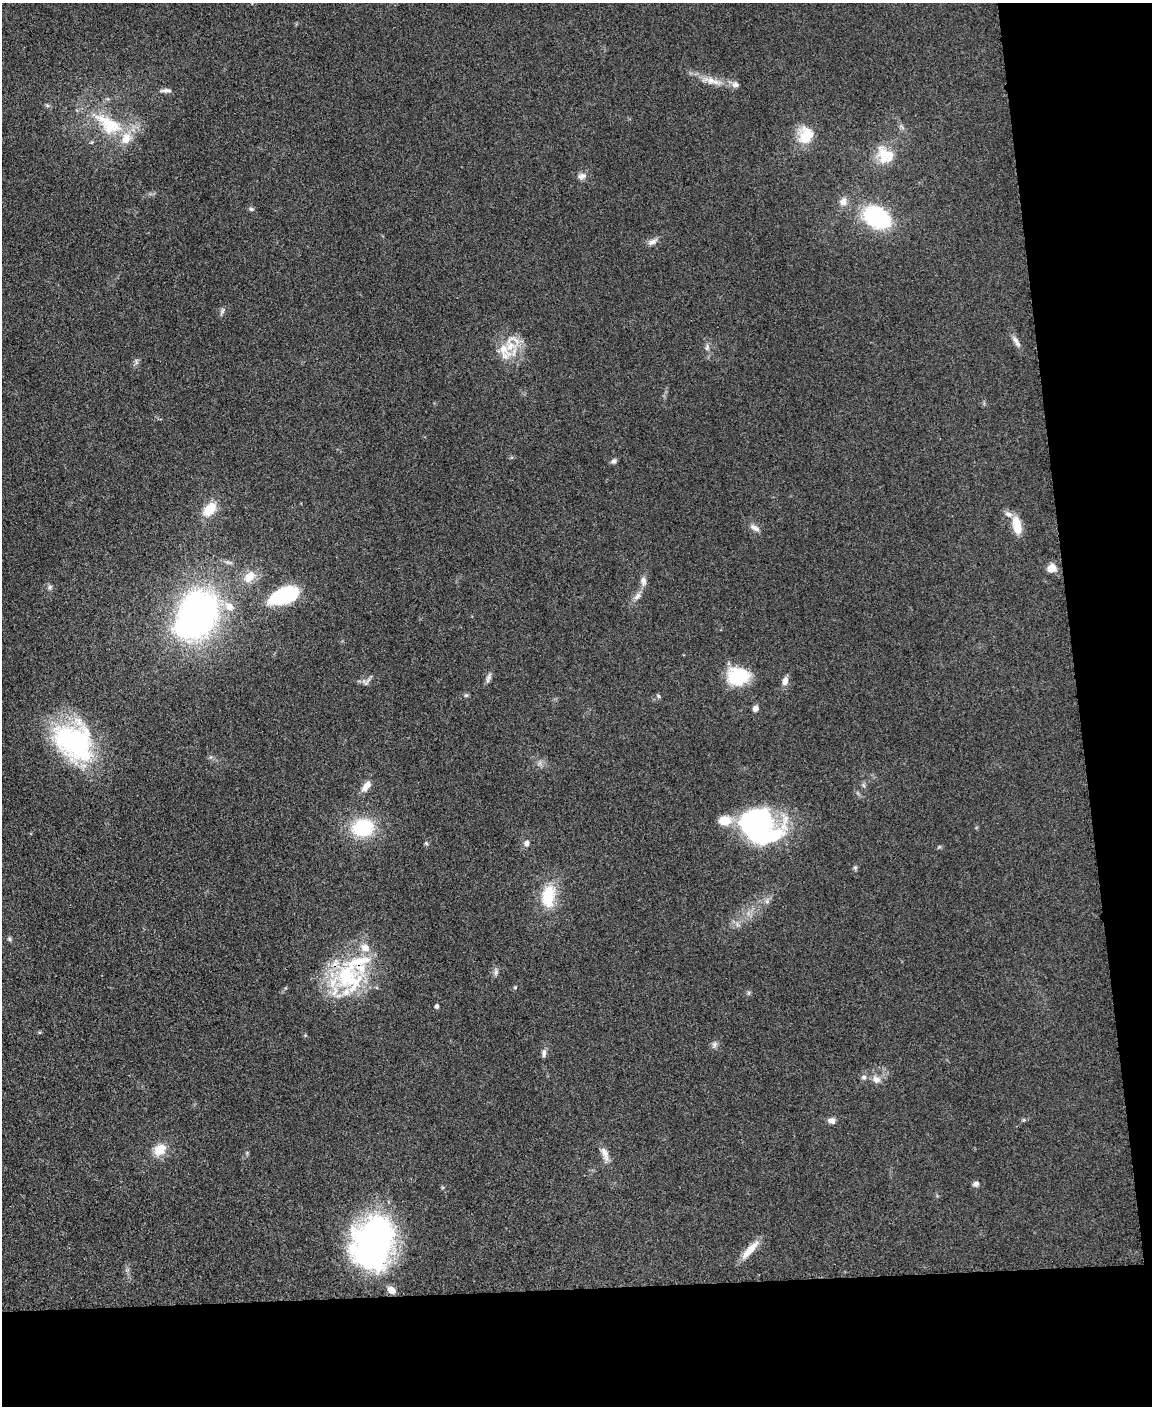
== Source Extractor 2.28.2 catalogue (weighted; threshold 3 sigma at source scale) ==
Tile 12 of 4 x 3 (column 4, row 3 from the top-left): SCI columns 3455-4604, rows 246-1649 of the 4611 x 4593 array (HDU 1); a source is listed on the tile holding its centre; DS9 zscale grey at full resolution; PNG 1154 x 1408 px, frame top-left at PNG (2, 3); no overlay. Shown black and unused: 15% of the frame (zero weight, under 3 of 5 exposures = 1% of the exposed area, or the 3 px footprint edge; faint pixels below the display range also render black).
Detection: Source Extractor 2.28.2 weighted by HDU 2 'WHT'; one run over the whole footprint, this tile lists its part. Background 0.0653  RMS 0.0062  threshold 0.0278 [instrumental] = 3 sigma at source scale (4.5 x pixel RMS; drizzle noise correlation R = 1.50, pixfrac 1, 0.05/0.05 arcsec/px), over >= 5 px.
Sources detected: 69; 1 inside a brighter object's white glare — not listed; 9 inside a brighter listed object's ellipse — not listed separately; the other 59 listed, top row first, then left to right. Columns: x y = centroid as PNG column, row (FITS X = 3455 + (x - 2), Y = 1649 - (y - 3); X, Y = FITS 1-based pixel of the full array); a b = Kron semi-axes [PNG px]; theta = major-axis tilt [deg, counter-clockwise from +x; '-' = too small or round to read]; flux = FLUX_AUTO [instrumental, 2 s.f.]
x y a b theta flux
711 81 21 9 -16 8
735 85 10 7 -18 2.8
166 90 17 6 1 2.8
108 124 47 22 -33 38
805 135 22 18 73 15
884 155 24 16 -75 15
582 176 12 8 10 3.1
843 202 10 9 - 4.1
251 209 7 5 -3 1.2
877 217 22 16 -29 72
652 242 14 7 29 3.2
222 311 11 4 61 1.4
1016 341 18 6 -59 3.6
510 346 24 14 75 15
707 347 10 6 83 2.1
614 461 8 6 23 1.7
210 509 17 11 46 13
1017 525 21 10 -77 11
755 528 15 7 -32 3.2
1051 568 8 7 - 8.4
249 577 17 12 42 9.3
643 581 13 7 -85 3.4
50 587 6 6 - 1.4
284 595 32 15 19 44
637 596 12 6 48 3.3
199 611 33 31 -63 200
738 676 23 18 4 32
488 678 16 5 72 2.4
785 681 10 6 80 4.3
365 682 13 4 -37 1.7
466 695 6 5 - 1.1
658 696 6 5 - 0.99
755 708 7 6 - 3
73 742 53 37 -38 97
863 785 7 4 -71 1.1
366 786 16 8 53 5.3
758 825 41 31 -33 130
363 828 23 18 9 39
426 843 5 5 - 0.94
526 843 8 6 87 2.6
855 868 6 5 - 1.1
548 896 33 19 82 23
767 901 7 6 - 1.8
9 939 6 5 - 1.1
496 973 8 6 71 1.8
347 976 46 36 -34 62
515 987 5 4 - 0.68
437 1006 4 4 - 2
714 1044 9 6 50 2
544 1053 11 6 85 2.2
864 1077 7 6 - 1.8
876 1079 12 9 -22 4.3
832 1121 10 7 -12 2.7
160 1150 18 14 39 10
605 1153 20 8 -69 4.9
976 1184 7 6 - 2.1
373 1243 55 41 74 170
750 1250 31 8 48 8.7
392 1290 10 7 -34 4.1
Overlapping masked pixels (flux is a lower limit): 1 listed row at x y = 347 976